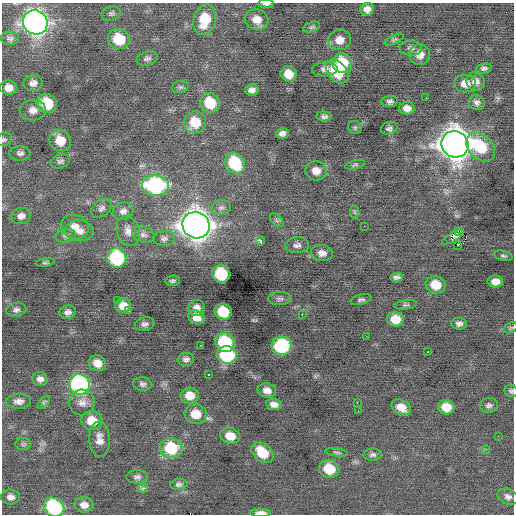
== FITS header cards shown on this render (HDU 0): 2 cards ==
NAXIS1  =                  512 / Axis length
NAXIS2  =                  512 / Axis length

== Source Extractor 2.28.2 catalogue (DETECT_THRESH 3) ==
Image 512 x 512 px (HDU 0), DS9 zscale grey, 1 PNG px = 1 image px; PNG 516 x 516 px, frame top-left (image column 1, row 512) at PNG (2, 3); each listed source drawn as its Kron ellipse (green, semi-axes under 4 px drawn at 4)
Background -0.0308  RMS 0.84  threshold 2.52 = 3 sigma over >= 5 px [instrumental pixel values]
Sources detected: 135; all 135 listed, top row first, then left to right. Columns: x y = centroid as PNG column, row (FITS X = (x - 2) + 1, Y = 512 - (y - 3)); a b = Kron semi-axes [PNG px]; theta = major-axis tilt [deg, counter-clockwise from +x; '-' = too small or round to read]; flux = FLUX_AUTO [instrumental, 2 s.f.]
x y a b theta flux
266 4 8 4 -3 170
367 9 7 6 - 310
111 14 10 7 13 170
257 19 12 10 -19 600
205 20 15 11 75 1600
35 22 12 11 - 34000
312 27 9 5 16 110
10 38 9 6 -4 150
119 39 11 10 - 1900
340 40 11 10 - 540
394 40 10 4 26 120
411 48 11 7 -1 210
420 55 10 10 - 520
147 58 11 7 15 190
342 63 10 9 - 2000
484 68 8 5 8 150
325 69 13 7 3 240
337 72 13 9 -48 2100
288 74 8 7 - 700
475 81 9 9 - 330
33 83 9 8 - 280
465 84 11 9 -1 540
180 87 8 6 15 130
9 88 8 7 - 400
252 90 7 5 11 250
426 98 2 2 - 39
390 101 8 5 1 160
47 103 10 9 - 2000
210 103 10 9 - 1800
477 103 8 7 - 190
407 108 7 6 - 320
33 110 13 10 2 460
324 116 7 5 -3 160
195 122 11 11 - 1500
355 127 7 6 - 99
389 128 8 6 20 160
282 133 6 5 - 220
4 140 8 6 22 130
60 141 11 10 - 1000
455 144 14 13 - 89000
481 147 17 12 -42 2100
20 153 10 7 -1 200
60 161 10 7 18 170
235 163 11 9 -52 3000
355 165 10 4 14 100
316 171 11 9 -4 510
155 185 13 10 -5 7700
101 208 11 8 41 220
221 208 10 7 9 230
123 211 10 8 17 270
354 212 7 4 -89 92
21 216 10 8 15 290
277 220 8 5 -45 120
196 225 14 13 - 69000
364 226 2 2 - 47
75 227 14 11 -19 580
79 231 14 10 -5 480
128 231 15 11 -70 480
458 231 3 2 - 3100
143 235 12 7 -16 250
65 236 10 6 12 180
453 237 12 4 29 230
164 238 11 7 1 210
260 241 5 3 - 990
297 245 12 7 3 230
458 245 2 2 - 3700
322 253 11 8 -4 350
503 256 9 5 -14 120
117 258 10 9 - 4800
45 262 9 4 8 100
221 274 9 8 - 3000
397 277 6 4 2 150
172 281 7 5 4 120
495 281 8 6 -1 460
436 285 10 8 -14 1100
280 299 12 6 2 180
361 299 10 5 14 130
117 300 2 2 - 370
406 305 11 5 9 130
123 306 8 7 - 510
196 308 8 7 - 310
16 310 10 6 11 200
129 311 2 2 - 140
68 312 8 6 14 240
223 312 9 8 - 1900
302 315 3 2 - 83
196 318 8 6 -20 410
395 319 8 7 - 860
145 324 10 6 10 210
459 324 8 6 -2 210
511 328 7 5 30 89
366 336 3 2 - 81
225 343 10 9 - 3600
200 345 2 2 - 370
282 346 10 9 - 4900
428 352 3 2 - 96
227 355 10 8 -10 4800
186 359 8 6 5 180
97 363 9 7 -26 550
209 374 3 3 - 420
40 379 7 6 - 260
79 384 10 10 - 11000
142 384 9 7 -8 170
267 390 9 7 -11 390
511 391 6 6 - 120
190 396 9 8 - 690
19 401 12 7 2 320
44 402 8 4 45 97
82 402 13 13 - 480
357 403 3 2 - 92
274 404 8 5 -6 300
489 405 9 7 8 190
401 407 10 7 -27 640
446 407 8 7 - 880
358 411 2 2 - 37
196 414 11 9 -5 940
92 421 10 9 - 940
230 436 10 8 -11 750
498 436 2 2 - 61
99 439 18 10 -88 490
23 444 8 6 0 120
171 448 11 10 - 2700
486 449 3 3 - 86
262 452 12 8 -41 1400
337 452 11 4 -8 120
373 455 9 6 0 150
329 469 10 8 -18 1400
137 477 11 6 2 200
179 484 9 5 7 160
143 488 4 3 - 430
10 497 9 7 0 290
508 497 10 7 -22 230
84 505 9 7 -4 370
54 507 11 9 -35 5500
261 513 10 4 -1 400
At the frame edge (FLAGS 8, measured only in part): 5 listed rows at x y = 266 4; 4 140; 511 391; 54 507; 261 513